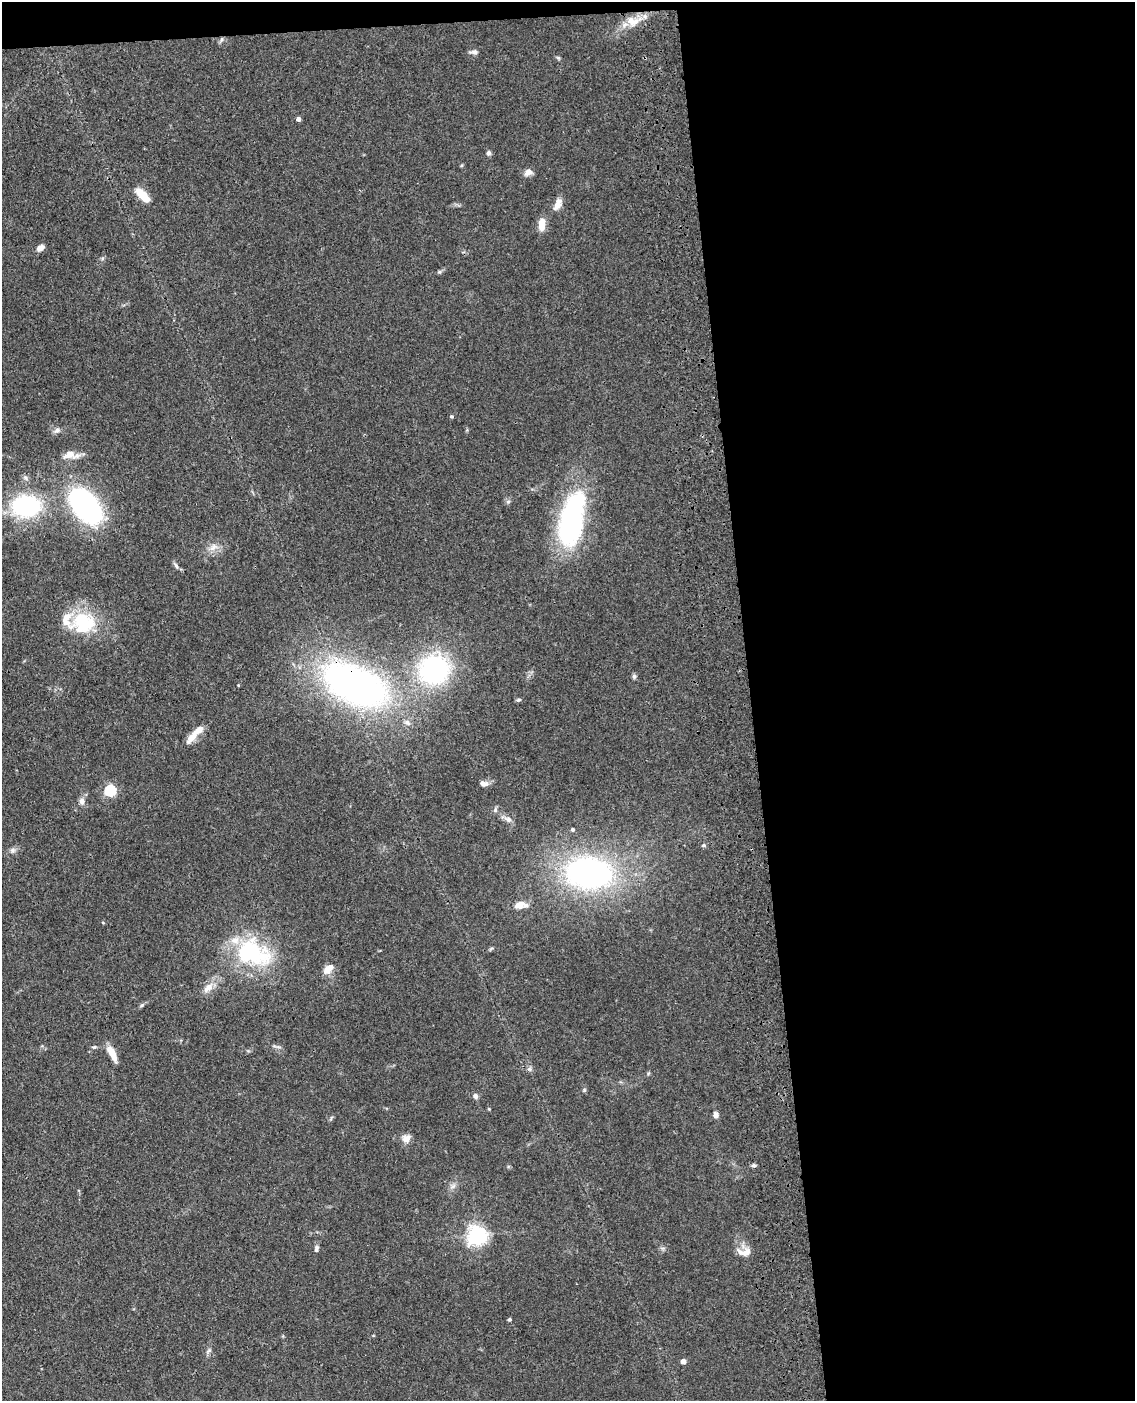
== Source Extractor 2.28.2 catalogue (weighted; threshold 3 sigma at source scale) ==
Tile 4 of 4 x 3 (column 4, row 1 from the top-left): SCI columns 3517-4649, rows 3049-4447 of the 4768 x 4591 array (HDU 1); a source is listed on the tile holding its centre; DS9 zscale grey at full resolution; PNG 1137 x 1403 px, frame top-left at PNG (2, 2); no overlay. Shown black and unused: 35% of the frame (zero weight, under 3 of 4 exposures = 6% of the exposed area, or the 3 px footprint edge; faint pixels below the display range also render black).
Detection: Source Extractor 2.28.2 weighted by HDU 2 'WHT'; one run over the whole footprint, this tile lists its part. Background 0.103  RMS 0.0062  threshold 0.0278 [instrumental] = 3 sigma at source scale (4.5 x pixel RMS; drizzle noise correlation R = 1.50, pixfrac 1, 0.05/0.05 arcsec/px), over >= 5 px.
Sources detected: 63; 4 inside a brighter listed object's ellipse — not listed separately; the other 59 listed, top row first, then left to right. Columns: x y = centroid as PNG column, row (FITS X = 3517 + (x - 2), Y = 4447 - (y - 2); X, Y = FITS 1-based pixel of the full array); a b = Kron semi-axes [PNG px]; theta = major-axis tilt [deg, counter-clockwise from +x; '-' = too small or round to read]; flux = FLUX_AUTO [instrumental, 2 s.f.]
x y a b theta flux
645 16 7 4 72 1.4
631 21 14 8 -62 5.2
221 40 7 4 71 1.1
474 52 8 7 - 2.1
558 57 6 4 -20 0.81
298 119 4 4 - 2.5
488 153 6 6 - 1.4
528 172 10 8 51 3.4
142 195 19 8 -46 11
558 204 19 8 63 4.7
542 224 15 7 87 6.7
40 248 9 6 37 3.2
439 272 6 4 18 0.94
451 416 5 5 - 0.85
57 430 9 6 26 2.1
69 455 17 10 15 6.2
508 501 6 4 19 0.97
26 506 24 18 2 76
85 506 44 26 -51 97
571 521 62 25 78 110
213 547 13 6 37 3.6
176 566 9 4 -54 1.4
83 622 34 26 -9 33
434 669 31 29 26 86
634 676 7 5 -89 1.2
238 685 4 3 - 0.46
355 685 64 34 -26 260
518 700 6 4 14 1
192 738 17 8 49 6.9
484 783 10 7 -8 2.8
110 791 5 5 - 65
82 801 9 7 87 2.8
495 810 7 6 - 1.5
508 819 11 7 -25 2.9
573 829 4 4 - 1
703 845 6 5 - 1.2
13 850 8 7 - 2
589 873 41 27 -4 170
520 905 19 9 10 6
103 923 5 3 - 0.54
252 953 47 32 -22 60
329 968 16 8 44 5.6
208 988 17 8 47 5.6
142 1005 6 4 45 0.94
94 1047 5 4 - 0.83
111 1052 19 8 -61 6.6
529 1069 6 6 - 1.3
584 1090 5 5 - 0.85
475 1096 7 5 -62 1.9
716 1115 7 6 - 2.4
406 1138 12 10 17 3.9
754 1165 7 4 -8 1.2
453 1186 8 5 45 1.8
477 1235 7 6 - 320
316 1249 9 5 78 1.7
744 1252 19 10 4 6.3
509 1319 4 4 - 1
208 1351 8 4 45 1.3
683 1361 4 4 - 5
Overlapping masked pixels (flux is a lower limit): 1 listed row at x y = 355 685